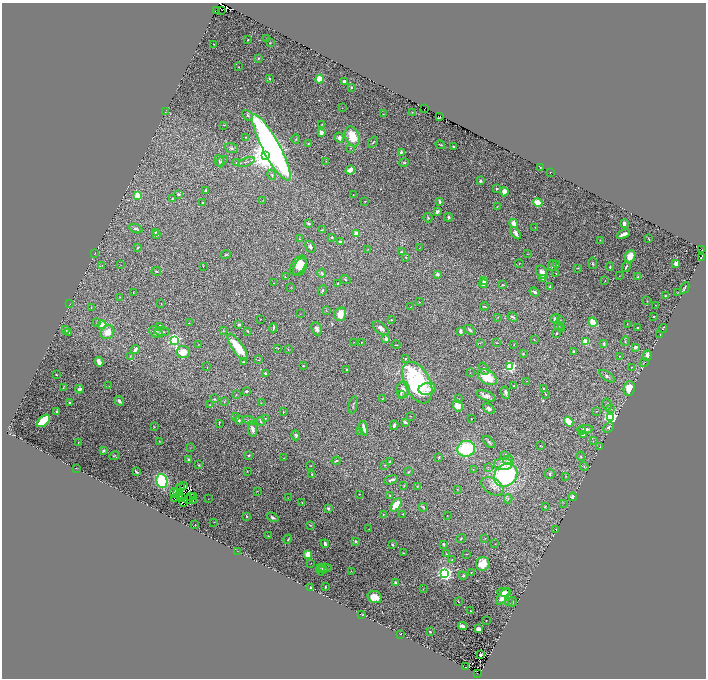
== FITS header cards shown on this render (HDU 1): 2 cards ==
NAXIS1  =                 1408
NAXIS2  =                 1352

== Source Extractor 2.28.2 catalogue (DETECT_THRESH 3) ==
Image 1408 x 1352 px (HDU 1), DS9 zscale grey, zoomed out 1/2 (1 PNG px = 2 x 2 image px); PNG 708 x 680 px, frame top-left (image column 1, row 1351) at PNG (2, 3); each listed source drawn as its Kron ellipse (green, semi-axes under 4 px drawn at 4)
Background 0.386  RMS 0.015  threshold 0.0457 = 3 sigma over >= 5 px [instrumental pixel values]
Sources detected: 444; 60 cannot appear on this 1/2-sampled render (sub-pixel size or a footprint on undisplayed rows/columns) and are neither listed nor drawn; the other 384 listed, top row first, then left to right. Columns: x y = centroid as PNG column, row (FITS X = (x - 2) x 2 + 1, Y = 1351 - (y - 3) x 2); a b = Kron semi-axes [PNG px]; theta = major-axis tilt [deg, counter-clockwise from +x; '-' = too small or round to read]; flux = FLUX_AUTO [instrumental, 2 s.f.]
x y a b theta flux
221 10 2 1 - 81
216 11 2 1 - 49
267 38 2 1 - 0.93
248 40 2 2 - 2.7
270 43 2 2 - 1.7
214 44 2 1 - 0.84
258 58 3 3 - 3.3
239 67 2 2 - 1.3
270 78 3 2 - 3.8
320 79 4 4 - 47
344 82 3 3 - 10
352 87 3 2 - 3
342 108 2 1 - 1
424 109 2 1 - 4.2
165 112 2 2 - 0.63
412 112 3 2 - 1.7
383 114 2 1 - 1.1
247 115 6 4 -49 5.5
440 116 2 1 - 22
322 124 3 3 - 2.2
223 125 3 2 - 1.2
321 133 2 2 - 52
352 136 10 7 -68 73
245 137 3 2 - 1.6
339 138 5 4 - 8.6
296 139 4 3 - 3.5
373 142 6 2 56 3.3
308 144 4 3 - 2.6
440 145 5 2 - 2.4
453 146 3 3 - 2.4
231 148 7 5 -17 5.9
271 148 37 8 -62 2000
350 148 2 2 - 1.4
401 152 2 2 - 15
266 156 4 4 - 5900
219 161 6 3 -68 3.2
222 161 7 3 35 4.9
326 161 3 2 - 1.1
246 162 9 2 20 3.9
236 163 3 3 - 2.3
404 163 5 3 - 3.4
540 167 2 1 - 1.3
350 170 5 3 - 49
550 172 2 1 - 0.72
272 175 5 3 - 3.2
480 181 2 2 - 19
497 188 3 2 - 2.3
206 190 4 3 - 2.8
504 192 4 3 - 23
179 194 3 2 - 4
353 195 2 1 - 1.7
138 196 4 3 - 86
172 198 3 3 - 2.2
263 200 3 2 - 1.3
365 201 2 1 - 3
440 201 3 3 - 7.3
203 203 2 2 - 4
538 203 5 4 - 49
497 206 3 1 - 1.3
437 212 4 3 - 9.1
448 217 4 3 - 4.6
428 218 5 3 - 3.7
309 223 4 3 - 3.9
514 223 4 4 - 22
624 223 3 2 - 15
535 227 2 1 - 0.98
136 229 7 3 -23 6
322 230 4 2 - 2.2
155 232 3 2 - 2.4
516 233 7 3 -51 15
356 234 3 3 - 31
623 234 7 3 22 14
156 235 3 2 - 2.4
332 237 2 2 - 4
299 239 2 1 - 0.79
649 239 3 1 - 1.8
600 240 2 1 - 1.1
341 241 4 2 - 9.1
310 246 6 4 -57 7.7
138 248 3 2 - 3
419 248 3 2 - 0.98
368 249 2 1 - 0.77
702 250 2 1 - 17
401 252 2 2 - 3.6
95 253 2 1 - 0.75
527 254 3 2 - 1.2
226 255 5 3 - 3
630 256 6 5 - 36
406 257 2 2 - 1.7
701 257 3 1 - 15
519 263 4 2 - 1.5
593 263 6 3 -81 3.5
676 263 3 3 - 15
102 265 2 2 - 0.91
120 265 2 1 - 0.65
298 265 11 6 53 45
556 265 4 3 - 2.2
203 266 3 1 - 0.95
552 266 5 3 - 4.4
300 267 10 6 61 39
610 267 4 2 - 3.3
626 267 5 2 - 5.1
578 268 4 2 - 1.9
156 271 5 3 - 3.3
542 272 7 5 -61 17
322 273 4 3 - 4.2
556 273 3 2 - 2
437 274 2 2 - 26
619 276 2 1 - 0.85
285 277 2 1 - 1.4
638 277 4 3 - 3
543 279 4 3 - 2.5
345 280 5 3 - 3.3
605 280 2 1 - 1.6
484 281 2 2 - 4.4
274 283 3 2 - 1.9
338 283 2 2 - 3.1
484 284 4 4 - 21
502 285 4 3 - 2.5
291 287 3 2 - 1.3
550 287 3 3 - 3.8
685 288 6 1 61 3.9
322 290 5 3 - 3.5
133 292 2 1 - 1.6
534 292 5 2 - 7.5
677 293 3 2 - 1.1
665 296 2 2 - 1.9
120 297 3 2 - 1.4
647 301 2 2 - 1.3
419 302 2 1 - 0.73
70 303 2 2 - 0.9
161 303 2 1 - 1
656 305 2 1 - 0.7
484 306 4 1 - 2.7
411 307 3 2 - 1.4
91 308 2 2 - 1.4
326 310 2 2 - 0.98
300 314 2 1 - 0.78
340 314 7 6 - 34
498 317 3 2 - 1.3
513 317 5 2 - 4
654 317 2 2 - 1.9
555 318 5 3 - 5.5
260 319 2 1 - 0.72
391 320 3 2 - 1.5
560 321 2 2 - 1.2
593 322 5 3 - 59
97 323 3 3 - 2.5
189 323 3 2 - 1.3
239 324 3 3 - 5.4
627 324 3 2 - 1
102 325 4 3 - 26
160 326 3 2 - 9.5
559 326 4 3 - 3.4
273 328 4 2 - 4.4
381 328 9 5 -38 13
562 328 3 3 - 2.1
638 328 2 2 - 2.9
663 328 4 2 - 2.3
317 329 7 5 -63 14
66 330 4 3 - 6.9
470 330 6 3 -43 9.1
162 331 8 4 -5 5.9
223 331 3 2 - 1.3
248 331 2 2 - 2.4
461 331 4 2 - 8.8
69 332 3 2 - 2.2
107 332 7 6 - 35
156 332 8 5 -32 9.5
556 333 2 2 - 3
660 334 3 2 - 1.9
386 339 2 2 - 36
175 340 3 3 - 650
534 340 3 2 - 1.4
625 341 5 2 - 2.4
354 342 2 1 - 0.74
361 342 3 2 - 1.6
585 342 3 3 - 80
480 343 2 2 - 1.1
497 343 3 2 - 2.1
604 343 4 2 - 5
198 345 3 2 - 1.3
396 345 4 2 - 1.7
514 345 2 1 - 0.99
238 347 16 5 -55 100
635 347 3 3 - 13
278 348 3 2 - 1.2
135 349 4 3 - 7.3
288 349 4 1 - 1
574 351 3 2 - 4
183 352 6 6 - 42
523 354 3 3 - 2.5
130 356 3 2 - 1.4
619 356 2 2 - 2.4
647 356 5 3 - 26
406 359 2 2 - 7.8
258 360 4 2 - 1.9
99 362 5 4 - 14
243 362 4 3 - 2.9
644 362 4 2 - 2.1
303 366 2 2 - 1.9
207 367 2 1 - 0.73
510 367 3 3 - 440
631 367 2 2 - 1.9
347 369 2 2 - 3.2
484 369 6 3 -61 5.2
265 373 3 3 - 3.9
470 373 2 2 - 1.2
56 375 2 2 - 3
607 376 9 4 -34 8.8
487 377 10 7 -31 80
526 381 3 2 - 0.94
417 383 22 13 -64 430
109 386 2 1 - 0.77
513 386 2 2 - 2.1
63 388 3 3 - 1.6
543 388 2 2 - 2.7
629 388 7 5 75 54
79 389 4 3 - 8.8
427 389 9 6 10 18
403 390 8 6 85 16
247 391 3 2 - 4.9
506 393 6 4 -70 8.5
401 394 4 2 - 1.9
546 394 4 2 - 1.8
236 395 2 1 - 0.82
486 396 10 4 -20 15
383 398 2 2 - 1.5
459 398 2 1 - 1.1
214 399 2 2 - 6.1
119 401 5 3 - 8
224 402 3 1 - 1.4
69 403 2 2 - 1.9
261 403 3 2 - 0.96
210 405 2 1 - 1
353 405 8 1 77 2.6
607 405 6 5 - 5.5
458 406 6 4 -59 57
489 408 6 4 -40 9.9
610 409 4 3 - 3.4
596 411 4 2 - 1.7
57 412 4 3 - 4.8
283 412 4 2 - 1.9
411 416 3 2 - 1.7
236 417 2 2 - 4.1
610 417 3 3 - 880
265 418 2 2 - 1.2
471 419 3 2 - 1.2
239 420 4 3 - 7.6
249 420 6 3 -23 5.3
43 421 8 4 41 110
261 422 4 2 - 2.8
405 422 3 2 - 9.5
569 422 5 4 - 85
219 423 2 1 - 1.2
394 425 5 3 - 8.6
154 427 4 2 - 1.8
609 427 6 4 44 5.9
364 428 7 2 -75 16
253 429 7 4 -81 11
585 429 8 4 2 13
581 431 4 3 - 3.2
360 432 2 2 - 1.4
583 434 3 3 - 8.6
296 435 5 3 - 4.7
159 441 2 2 - 3.9
593 441 3 2 - 1.4
78 442 2 1 - 1.1
489 442 7 3 -45 5.6
540 446 4 2 - 1.9
190 447 3 2 - 1.3
600 447 2 2 - 1.3
466 449 9 8 - 220
103 451 3 3 - 5.9
249 455 3 3 - 4.4
505 455 4 3 - 3
114 456 5 2 - 2.3
581 456 5 3 - 3.7
439 457 2 2 - 2.8
284 458 2 2 - 1
189 459 2 2 - 19
508 460 5 4 - 6.8
336 461 4 2 - 2.8
390 461 3 2 - 2.6
503 464 9 6 1 23
199 465 3 3 - 3
385 465 3 3 - 2
311 466 2 1 - 1.4
488 467 3 2 - 2
584 467 4 2 - 1.7
76 468 2 1 - 0.73
473 470 2 2 - 1
247 471 4 2 - 1.5
136 472 4 2 - 4.9
408 472 3 3 - 2.3
550 474 5 4 - 5
312 475 4 2 - 2.5
506 475 13 10 43 470
566 476 2 2 - 1.3
391 480 7 2 17 10
162 481 7 5 -75 260
183 485 3 2 - 0.41
404 486 3 2 - 1.5
417 486 2 2 - 1.8
493 486 12 7 -32 16
180 487 2 1 - 0.8
457 489 2 2 - 1.5
257 491 4 2 - 1.4
174 493 5 2 - 0.57
178 493 2 1 - 4
359 494 2 2 - 1.2
180 495 2 1 - 0.93
390 495 2 2 - 5.7
194 496 2 1 - 2.4
191 497 2 2 - 4.2
572 497 4 3 - 9.3
182 498 2 1 - 1.5
288 498 2 1 - 0.85
175 499 2 1 - 1.8
208 499 2 1 - 0.69
508 499 4 3 - 3.4
188 500 4 2 - 2.6
193 500 2 1 - 4.9
183 502 3 1 - 0.78
302 503 3 2 - 1
563 503 3 2 - 0.88
396 505 7 4 54 63
545 506 2 2 - 2
423 507 4 3 - 3.1
328 509 3 2 - 9.1
383 514 2 2 - 3.2
403 514 2 2 - 0.97
447 515 2 1 - 0.94
247 516 3 3 - 3.9
273 517 6 3 -30 7.2
214 522 2 1 - 0.79
195 525 2 1 - 2.3
311 525 3 3 - 2
369 529 2 1 - 1.4
556 529 2 1 - 0.73
268 536 2 2 - 1.8
461 538 4 3 - 2.9
485 538 3 2 - 1.3
288 539 5 2 - 2.5
356 541 3 3 - 5.4
325 544 4 2 - 11
443 544 3 2 - 4.2
495 544 2 2 - 1.3
392 545 3 2 - 3.8
238 551 2 1 - 0.87
403 553 2 2 - 2.8
308 554 4 3 - 39
446 554 2 2 - 2.3
467 554 2 2 - 1.4
452 559 2 2 - 1.5
311 563 2 2 - 0.97
483 564 7 6 - 45
322 568 5 4 - 5.9
325 568 6 4 -5 7.1
320 570 5 3 - 4.6
351 571 3 2 - 0.81
471 572 3 2 - 2.1
445 573 3 3 - 1300
463 576 4 3 - 4.4
396 582 3 3 - 9.1
310 587 3 2 - 3.6
325 587 3 2 - 2.3
423 589 2 2 - 0.81
504 592 7 3 1 12
503 596 9 4 52 40
375 597 7 6 - 43
458 602 2 1 - 1.5
508 602 2 2 - 0.98
513 602 4 1 - 1.4
470 611 2 1 - 1
362 614 2 1 - 2
486 621 2 1 - 0.73
462 626 4 2 - 15
478 629 4 3 - 11
430 632 3 2 - 4.9
401 634 2 2 - 1.6
480 655 2 2 - 20
466 667 2 1 - 0.8
477 673 2 1 - 2.7
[60 sub-pixel or undisplayed-footprint detections neither listed nor drawn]